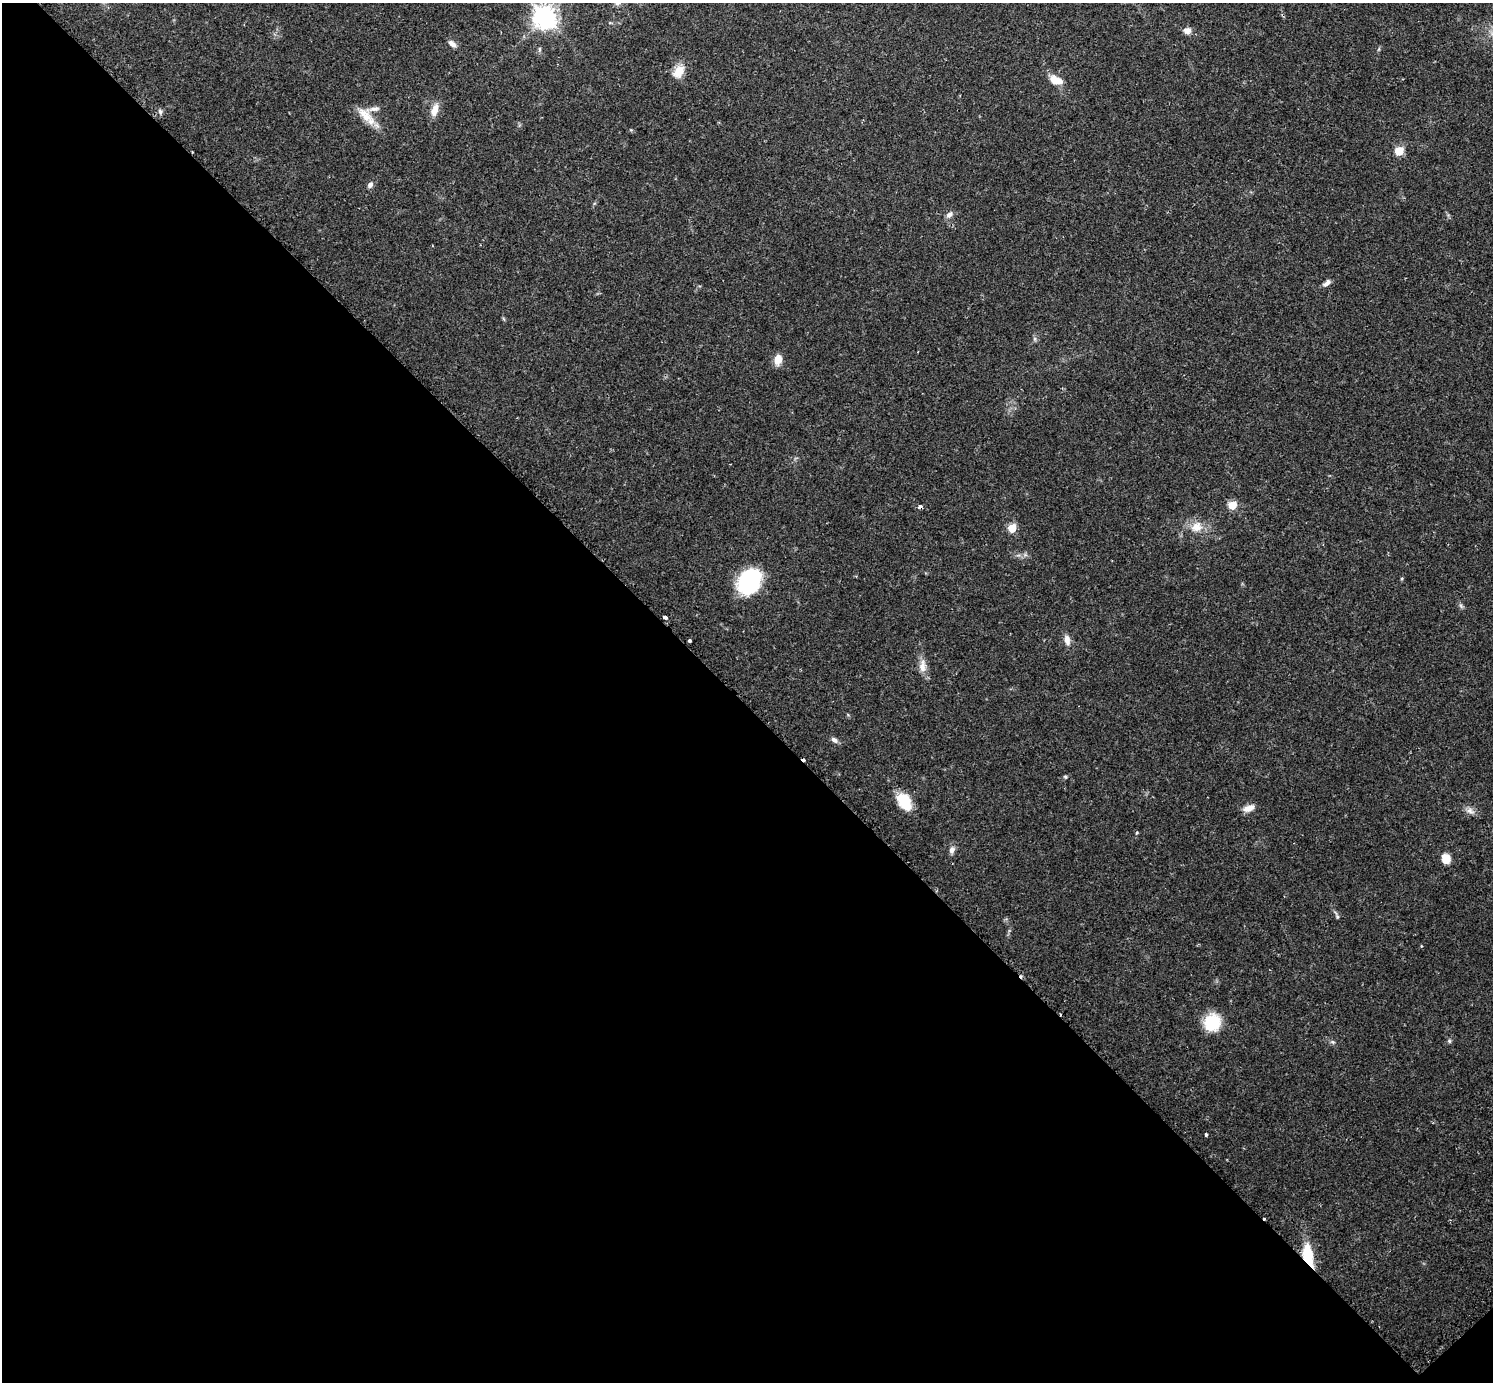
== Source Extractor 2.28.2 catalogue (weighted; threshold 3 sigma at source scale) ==
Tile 14 of 4 x 4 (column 2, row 4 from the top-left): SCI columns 1519-3009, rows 189-1568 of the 6041 x 6040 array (HDU 1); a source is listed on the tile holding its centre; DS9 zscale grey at full resolution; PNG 1495 x 1384 px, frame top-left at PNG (2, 3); no overlay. Shown black and unused: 49% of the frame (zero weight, under 2 of 3 exposures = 2% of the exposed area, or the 3 px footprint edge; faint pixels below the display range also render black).
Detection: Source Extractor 2.28.2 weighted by HDU 2 'WHT'; one run over the whole footprint, this tile lists its part. Background 0.079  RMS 0.0056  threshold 0.0251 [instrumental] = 3 sigma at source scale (4.5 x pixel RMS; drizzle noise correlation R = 1.50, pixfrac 1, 0.05/0.05 arcsec/px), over >= 5 px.
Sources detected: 41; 4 cosmic-ray / hot-pixel residue — not listed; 1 inside a brighter listed object's ellipse — not listed separately; the other 36 listed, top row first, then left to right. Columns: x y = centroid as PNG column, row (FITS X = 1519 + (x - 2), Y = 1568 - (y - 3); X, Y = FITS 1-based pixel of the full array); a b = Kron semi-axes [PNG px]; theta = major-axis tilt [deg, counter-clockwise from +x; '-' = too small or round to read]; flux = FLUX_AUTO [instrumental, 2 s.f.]
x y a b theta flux
545 17 8 8 - 440
1187 31 9 8 - 3.1
452 44 11 6 -42 2.6
540 49 6 4 -90 0.79
679 72 18 12 53 7.5
1056 80 15 9 -22 7.3
435 110 18 9 73 5.2
160 111 8 5 -74 1.3
365 115 25 14 -47 9.6
1399 151 5 5 - 21
370 185 8 6 51 1.9
949 215 11 7 44 2.3
1327 283 12 5 40 2.4
778 359 12 8 77 5.8
1232 505 5 5 - 18
1196 527 17 13 19 7.5
1012 528 5 5 - 17
749 581 25 21 62 49
1461 606 7 4 -71 1
664 617 5 3 - 3.4
1067 640 13 7 -81 3.5
689 641 3 3 - 1.8
922 666 19 9 86 4.9
834 740 9 6 -37 2.1
1065 777 5 4 - 0.66
904 801 20 12 -56 15
1248 808 14 7 19 4.5
1470 811 12 8 -26 2.9
952 850 10 7 66 2.3
1446 858 12 10 -70 5.4
1337 917 6 4 72 0.75
1212 1022 19 18 - 17
1449 1041 5 5 - 0.86
1333 1042 6 5 - 0.95
1206 1134 3 3 - 1.6
1308 1255 26 11 -79 17
Overlapping masked pixels (flux is a lower limit): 1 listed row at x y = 1308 1255
Isophote crosses this tile's border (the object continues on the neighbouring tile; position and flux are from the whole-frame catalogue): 1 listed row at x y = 545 17